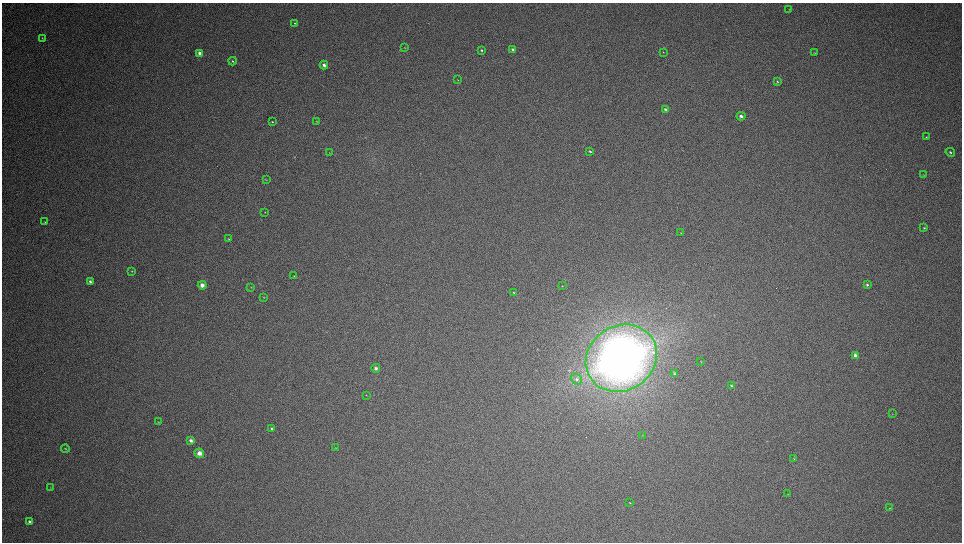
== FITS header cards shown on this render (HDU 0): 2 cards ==
NAXIS1  =                 1920
NAXIS2  =                 1080

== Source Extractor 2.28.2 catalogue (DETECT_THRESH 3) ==
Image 1920 x 1080 px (HDU 0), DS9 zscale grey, zoomed out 1/2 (1 PNG px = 2 x 2 image px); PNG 964 x 544 px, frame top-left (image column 1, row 1079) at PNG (2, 3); each listed source drawn as its Kron ellipse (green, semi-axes under 4 px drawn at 4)
Background 63.4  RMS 1.9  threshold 5.83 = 3 sigma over >= 5 px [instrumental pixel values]
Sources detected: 60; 1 cannot appear on this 1/2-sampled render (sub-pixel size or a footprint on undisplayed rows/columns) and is neither listed nor drawn; the other 59 listed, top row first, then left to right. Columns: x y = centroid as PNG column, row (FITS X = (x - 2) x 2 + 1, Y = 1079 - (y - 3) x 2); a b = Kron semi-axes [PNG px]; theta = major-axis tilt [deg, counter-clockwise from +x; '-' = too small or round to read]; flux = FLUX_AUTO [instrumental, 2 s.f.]
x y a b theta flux
789 9 3 2 - 220
295 23 3 2 - 300
42 38 4 2 - 270
405 48 4 3 - 360
481 50 3 3 - 600
513 50 4 3 - 1200
663 52 3 2 - 160
200 53 4 3 - 2700
814 53 3 1 - 150
232 61 4 3 - 540
324 65 4 3 - 1900
458 80 3 2 - 180
777 82 3 2 - 290
665 109 4 3 - 740
741 116 4 3 - 1500
317 121 3 2 - 240
272 122 3 2 - 300
926 137 3 3 - 260
590 151 4 3 - 610
950 152 5 3 - 910
329 153 3 2 - 150
923 175 3 2 - 150
266 180 3 2 - 170
265 212 2 2 - 140
45 222 3 2 - 230
924 228 4 3 - 470
681 233 3 2 - 170
228 239 3 2 - 250
132 271 4 2 - 320
294 276 2 2 - 200
90 281 3 3 - 770
202 285 4 4 - 2800
867 285 3 2 - 550
562 286 4 2 - 220
251 287 3 2 - 200
514 292 2 2 - 240
264 297 3 2 - 150
855 355 4 3 - 1900
621 358 37 32 32 410000
701 362 3 2 - 190
376 368 4 4 - 1200
674 374 4 3 - 570
576 379 6 5 - 1200
731 386 4 3 - 600
366 395 3 2 - 140
892 414 3 2 - 220
158 422 3 2 - 200
272 428 3 3 - 690
642 435 3 2 - 140
191 440 4 3 - 1500
335 448 3 2 - 150
65 449 4 2 - 340
199 453 5 4 - 2900
794 458 4 2 - 230
50 487 3 2 - 180
787 494 3 2 - 150
630 503 3 2 - 260
889 508 3 2 - 200
29 521 3 2 - 870
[1 sub-pixel or undisplayed-footprint detection neither listed nor drawn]